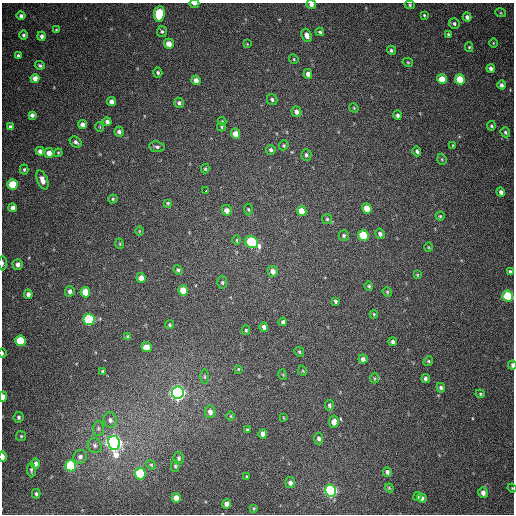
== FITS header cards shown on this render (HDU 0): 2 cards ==
NAXIS1  =                  512
NAXIS2  =                  512

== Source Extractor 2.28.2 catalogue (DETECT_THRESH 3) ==
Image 512 x 512 px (HDU 0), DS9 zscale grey, 1 PNG px = 1 image px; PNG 516 x 516 px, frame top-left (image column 1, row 512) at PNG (2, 3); each listed source drawn as its Kron ellipse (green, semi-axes under 4 px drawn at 4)
Background 414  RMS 11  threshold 32.9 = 3 sigma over >= 5 px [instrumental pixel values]
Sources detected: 162; all 162 listed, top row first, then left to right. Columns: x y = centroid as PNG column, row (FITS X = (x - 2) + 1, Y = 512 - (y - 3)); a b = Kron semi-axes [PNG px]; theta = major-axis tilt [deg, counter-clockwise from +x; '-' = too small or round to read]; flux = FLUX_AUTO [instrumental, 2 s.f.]
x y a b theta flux
194 4 5 3 - 3300
311 5 5 4 - 3000
410 5 5 4 - 1100
501 13 5 3 - 820
159 14 8 5 84 43000
424 15 4 3 - 860
21 16 4 4 - 2100
467 17 4 4 - 2800
454 24 5 5 - 1700
56 30 3 3 - 680
162 31 5 5 - 1500
320 32 4 4 - 1300
448 34 3 3 - 1200
24 35 4 4 - 1200
307 35 7 4 -67 4800
42 36 4 4 - 2100
493 43 4 3 - 620
169 44 5 5 - 6800
247 44 3 3 - 470
469 47 5 4 - 810
391 50 5 4 - 1300
18 56 3 3 - 1400
294 59 5 4 - 880
408 62 5 4 - 850
40 65 5 4 - 1200
491 68 4 4 - 2300
158 72 5 4 - 1400
308 74 5 4 - 3800
35 78 4 4 - 4600
442 79 5 4 - 11000
460 79 5 5 - 19000
196 80 5 4 - 4300
501 85 4 4 - 1900
272 100 6 5 - 1600
112 102 4 4 - 3900
179 103 5 4 - 2000
354 108 5 3 - 750
296 112 5 4 - 3700
32 115 4 4 - 2600
398 115 5 4 - 1600
222 121 4 4 - 770
107 122 4 4 - 2700
82 125 4 4 - 3900
491 126 5 4 - 1200
11 127 4 4 - 2200
100 127 5 3 - 670
221 127 4 4 - 890
119 132 5 4 - 2400
505 132 5 4 - 1300
236 134 5 4 - 7000
76 142 6 5 - 2200
284 145 5 4 - 1100
453 145 4 3 - 640
157 147 8 5 -7 1900
271 150 5 5 - 1800
40 151 4 4 - 2800
417 151 5 4 - 1700
49 153 5 4 - 6000
58 153 4 4 - 650
306 155 6 5 - 1900
442 159 6 4 -70 940
205 169 4 3 - 880
24 170 5 4 - 1100
42 180 10 5 -69 5800
12 184 5 5 - 23000
206 191 3 3 - 3600
501 192 5 4 - 2700
113 199 5 4 - 970
168 203 4 4 - 950
13 208 4 4 - 3200
367 208 5 4 - 10000
248 209 6 4 -86 1000
227 210 5 5 - 4200
302 211 5 4 - 9100
440 216 4 4 - 940
327 219 5 5 - 1100
139 231 5 3 - 650
380 234 5 4 - 2200
363 235 5 5 - 28000
344 236 5 5 - 1500
237 240 5 3 - 730
252 242 7 5 -34 77000
120 244 5 3 - 680
428 247 5 3 - 680
3 263 7 3 -89 1500
18 264 5 5 - 3400
178 270 5 4 - 1400
273 271 5 5 - 4200
510 271 4 3 - 1200
417 275 4 3 - 670
141 278 5 4 - 4900
222 282 6 5 - 1100
369 286 4 4 - 990
183 290 5 5 - 11000
70 291 5 4 - 2500
85 292 5 5 - 14000
387 292 5 4 - 940
28 294 5 4 - 2900
508 296 5 5 - 49000
335 301 4 3 - 1300
374 314 4 3 - 780
89 319 6 5 - 87000
283 322 4 4 - 1800
170 325 4 4 - 920
264 327 4 4 - 2600
246 330 5 4 - 910
128 337 4 4 - 2000
20 341 5 5 - 36000
393 342 4 3 - 2200
146 347 5 5 - 8100
299 352 5 4 - 980
2 353 5 2 - 1100
363 359 4 4 - 2700
428 361 5 4 - 1000
512 365 4 3 - 2300
238 369 4 3 - 720
103 371 3 3 - 1100
303 371 5 3 - 630
283 375 5 3 - 650
205 377 7 3 -89 1100
374 378 5 3 - 730
425 379 4 3 - 1800
441 388 5 4 - 1800
178 393 6 6 - 350000
480 394 5 4 - 960
3 397 5 3 - 5800
329 405 5 4 - 1400
210 412 6 5 - 4500
231 416 5 3 - 660
19 417 5 5 - 1600
284 418 4 2 - 540
110 420 7 7 - 2700
334 422 6 5 - 6100
98 428 7 5 88 1500
247 430 4 3 - 1100
263 434 5 4 - 4100
21 436 5 5 - 1100
319 438 6 4 -86 1900
114 443 7 6 - 500000
95 445 7 7 - 2100
3 457 5 2 - 6900
80 457 7 6 - 2900
179 458 6 5 - 1600
35 464 5 4 - 3800
151 465 5 4 - 860
71 466 5 5 - 66000
175 466 6 4 -89 1100
31 470 7 3 -87 1400
387 472 5 4 - 2200
140 473 6 5 - 50000
247 477 3 3 - 890
290 483 5 5 - 3500
389 488 4 3 - 810
512 488 4 3 - 670
331 491 6 5 - 190000
483 493 5 4 - 4100
36 494 5 4 - 1400
418 497 4 3 - 1000
176 498 5 4 - 7100
422 498 5 4 - 2500
227 504 5 4 - 4800
254 508 3 3 - 800
At the frame edge (FLAGS 8, measured only in part): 9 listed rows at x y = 194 4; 311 5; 3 263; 508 296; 2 353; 512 365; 3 397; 3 457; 512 488